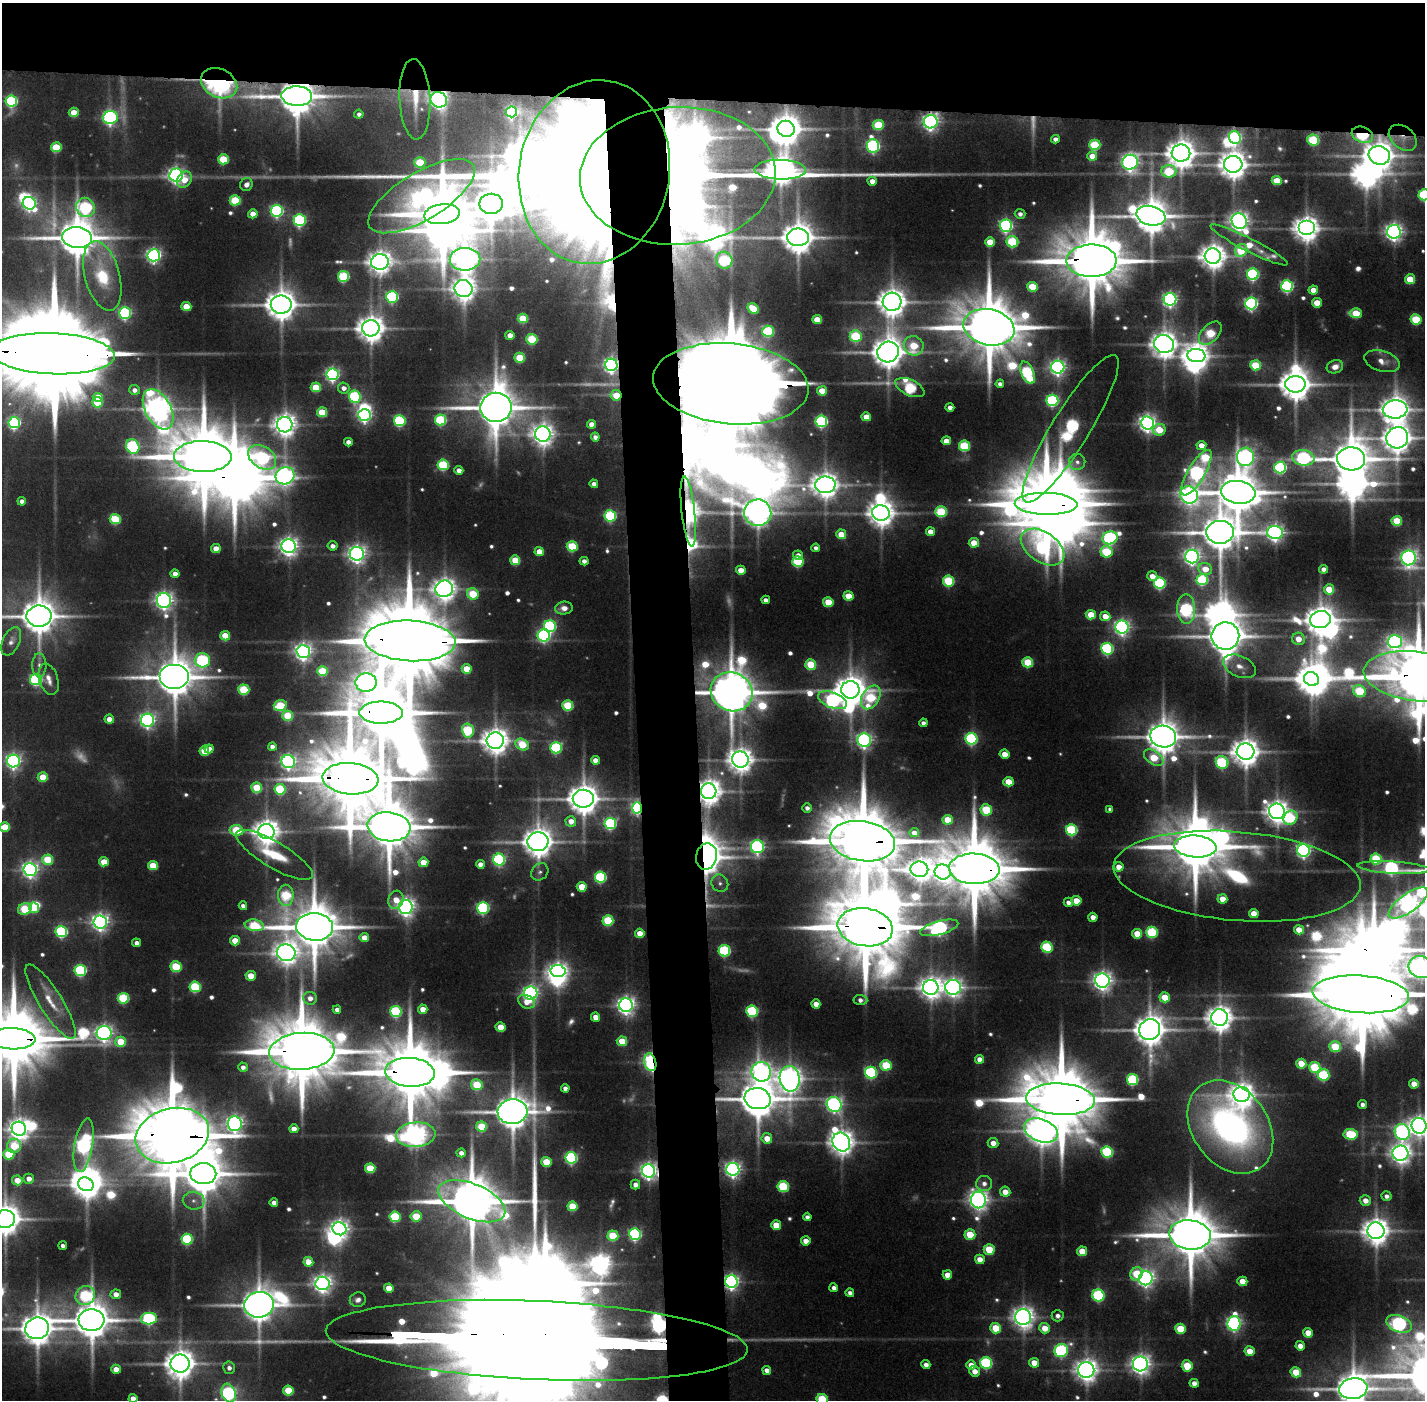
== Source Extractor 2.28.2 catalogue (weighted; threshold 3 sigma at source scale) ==
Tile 2 of 3 x 3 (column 2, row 1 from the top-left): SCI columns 1423-2845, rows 2829-4226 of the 4270 x 4257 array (HDU 1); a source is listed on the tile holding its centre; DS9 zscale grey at full resolution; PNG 1427 x 1402 px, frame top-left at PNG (2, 3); each listed source drawn as its Kron ellipse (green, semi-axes under 4 px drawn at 4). Shown black and unused: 11% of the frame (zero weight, under 3 of 5 exposures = <1% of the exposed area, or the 3 px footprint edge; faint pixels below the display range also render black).
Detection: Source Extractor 2.28.2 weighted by HDU 2 'WHT'; one run over the whole footprint, this tile lists its part. Background 0.128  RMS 0.0075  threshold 0.0337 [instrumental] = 3 sigma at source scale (4.5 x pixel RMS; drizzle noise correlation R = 1.50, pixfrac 1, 0.05/0.05 arcsec/px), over >= 5 px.
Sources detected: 653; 27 too faint to see at this stretch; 42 inside a brighter object's white glare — neither listed nor drawn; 7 inside a brighter listed object's ellipse — not listed separately; of the other 577, all 500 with FLUX_AUTO >= 3.77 (the completeness limit of this list) listed and drawn (77 fainter detections not listed), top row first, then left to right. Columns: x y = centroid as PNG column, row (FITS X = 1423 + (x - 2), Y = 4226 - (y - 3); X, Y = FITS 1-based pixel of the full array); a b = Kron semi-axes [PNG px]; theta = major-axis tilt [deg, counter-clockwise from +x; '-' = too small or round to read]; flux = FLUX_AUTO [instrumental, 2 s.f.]
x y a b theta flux
219 83 19 14 -26 420
297 96 15 9 -2 3100
415 99 40 15 -87 34
439 100 8 7 - 410
11 101 6 5 - 130
74 112 5 4 - 20
511 112 5 5 - 160
359 114 5 4 - 3.8
110 118 7 6 - 270
931 122 7 7 - 430
878 125 5 5 - 48
786 129 9 8 - 1900
1362 135 11 7 -20 130
1235 138 6 6 - 180
1403 138 15 11 -38 12
1055 139 4 4 - 5
1313 140 6 5 - 73
1095 145 5 5 - 67
873 146 7 6 - 210
56 147 5 5 - 46
1181 153 9 8 - 1600
1379 155 11 9 -17 1600
1092 156 5 4 - 14
223 159 5 5 - 51
420 162 5 5 - 37
1130 162 8 7 - 460
1233 164 9 8 - 1500
780 170 26 10 -1 1600
1169 171 7 6 - 59
594 172 92 75 80 7400
176 175 7 6 - 420
678 176 98 69 3 1900
184 180 9 6 53 13
1277 180 5 4 - 27
872 181 4 4 - 8.6
246 185 6 6 - 5.3
1424 195 6 5 - 100
421 196 60 23 31 360
235 200 5 5 - 57
29 203 7 6 - 280
491 204 11 10 - 2200
85 207 10 9 - 150
277 211 6 6 - 190
253 214 5 4 - 12
442 214 18 10 7 5400
1020 214 5 5 - 4.3
1151 216 15 9 -13 2600
300 220 6 6 - 160
1239 221 8 7 - 630
1006 226 6 6 - 220
1306 228 8 7 - 1200
1394 232 7 7 - 530
77 237 15 10 -7 3300
798 237 11 8 0 2100
990 242 5 5 - 25
1012 242 6 5 - 78
1249 245 43 6 -27 29
1241 250 7 6 - 50
154 255 6 6 - 330
1213 256 8 7 - 1200
465 259 15 11 1 1100
724 260 8 8 - 100
1092 261 25 16 0 8900
380 262 9 8 - 1000
1253 274 6 6 - 150
102 276 36 17 -75 41
344 276 5 5 - 84
1410 279 5 5 - 29
1287 286 6 6 - 170
1032 287 5 5 - 37
464 289 9 8 - 1000
1313 290 5 4 - 14
392 297 6 6 - 140
1170 299 6 6 - 310
892 302 9 9 - 1600
1251 303 6 6 - 240
1317 303 5 4 - 22
281 305 10 9 - 1800
186 307 5 4 - 28
753 309 6 5 - 30
125 313 6 5 - 170
1356 313 6 5 - 35
523 318 5 5 - 40
817 319 5 4 - 21
1416 319 5 5 - 60
989 327 26 18 -12 8400
371 328 8 8 - 1400
768 331 6 5 - 85
1210 333 14 8 46 56
510 335 4 4 - 11
856 336 6 6 - 71
532 339 5 5 - 69
1164 344 10 9 - 1200
914 346 10 9 - 41
888 352 11 10 - 2000
53 354 62 20 -2 32000
1196 356 9 6 -5 1000
520 358 5 5 - 43
1382 361 18 10 -17 9.9
611 365 6 6 - 350
1255 365 5 5 - 43
1058 367 6 6 - 370
1335 367 8 6 18 7.4
1028 373 12 6 -67 120
332 374 6 6 - 270
731 384 78 40 -5 44000
1000 384 4 4 - 4.3
1295 384 10 8 0 2000
316 387 5 5 - 38
910 387 15 8 -25 100
344 388 6 5 - 5.8
134 390 5 5 - 4.8
822 391 5 4 - 24
616 395 5 5 - 19
98 397 5 4 - 19
355 397 6 6 - 130
1052 400 6 5 - 140
98 402 5 5 - 42
496 407 15 14 - 3700
950 407 4 4 - 5.6
158 409 22 13 -62 1400
1395 409 12 9 3 1500
322 412 5 5 - 33
365 415 6 6 - 280
866 417 5 4 - 17
440 420 5 5 - 90
400 421 5 5 - 120
821 421 6 5 - 150
14 423 5 5 - 170
1147 423 6 6 - 500
592 424 4 4 - 12
285 425 7 7 - 950
1071 429 86 19 58 320
1159 430 6 6 - 27
543 434 8 7 - 800
595 437 4 4 - 4.3
1397 438 11 10 - 1600
946 441 5 4 - 13
348 442 4 4 - 7.4
1201 445 5 4 - 13
133 446 8 6 -61 170
964 446 5 5 - 73
203 457 28 15 -1 9400
262 457 15 10 -35 160
1245 457 9 8 - 410
1303 458 11 8 -11 180
1351 459 14 11 -2 3500
1077 462 8 8 - 4.4
443 465 5 5 - 87
1280 467 6 6 - 140
459 470 4 4 - 7.5
1196 473 26 8 60 370
285 476 9 8 - 510
594 484 4 4 - 6.6
825 485 10 8 2 1300
1238 492 17 11 -8 4100
1189 495 9 8 - 480
22 501 4 4 - 5.3
1046 504 31 11 -1 9900
688 511 35 6 -84 1000
941 512 6 5 - 71
758 513 13 13 - 1400
881 513 9 8 - 1300
610 516 6 6 - 100
115 519 5 5 - 55
1397 521 5 5 - 41
930 532 4 4 - 12
1220 532 14 11 4 2800
1275 533 8 6 -2 460
841 534 5 5 - 22
1110 538 8 6 18 210
974 543 5 5 - 22
289 546 7 7 - 610
332 546 5 4 - 5.2
572 546 5 5 - 66
1043 547 24 15 -34 210
816 548 4 4 - 4
216 549 5 4 - 16
539 552 4 4 - 17
1106 552 6 6 - 64
357 554 7 7 - 550
798 555 5 4 - 5.6
1192 557 7 7 - 420
1409 558 7 7 - 440
515 560 5 5 - 34
584 561 4 4 - 5.8
798 561 5 5 - 78
1205 569 7 6 - 15
1324 569 4 4 - 7.5
741 570 4 4 - 16
175 574 4 4 - 8.2
1152 576 5 4 - 11
1202 580 6 5 - 88
949 581 5 5 - 78
1160 583 6 5 - 130
444 589 9 8 - 970
1329 589 5 5 - 26
473 594 6 5 - 47
848 596 5 4 - 23
766 600 4 4 - 5.3
164 601 7 7 - 530
828 602 5 5 - 32
564 608 9 6 6 8.5
1186 609 15 9 -89 150
1091 615 5 4 - 28
39 616 12 10 3 2600
1105 616 5 5 - 14
1320 620 10 8 12 1700
550 626 6 5 - 130
1122 627 6 6 - 390
225 636 5 4 - 30
544 636 6 6 - 180
1225 636 14 13 - 2500
1298 639 6 6 - 14
11 641 15 8 66 5.5
410 641 45 20 -3 20000
1395 641 7 6 - 250
1107 649 6 6 - 140
303 652 6 6 - 490
202 660 7 7 - 150
1028 662 5 5 - 49
811 664 5 5 - 38
39 665 12 7 -88 4.6
1240 666 17 10 -25 11
467 669 5 4 - 25
322 671 5 5 - 50
174 677 15 12 0 3300
1418 677 55 25 -7 9300
36 679 6 5 - 130
49 679 16 9 -73 8.1
1311 679 8 6 -29 1600
366 683 10 9 - 450
244 690 5 5 - 67
850 690 9 8 - 1800
1360 691 7 5 -35 67
732 692 21 19 -25 4300
871 697 13 8 59 72
832 700 15 7 -21 280
280 705 6 5 - 58
568 705 5 5 - 63
381 713 22 11 0 7800
288 716 5 5 - 47
109 719 5 4 - 9.6
147 720 6 6 - 340
923 723 4 4 - 4
468 730 7 6 - 90
1163 736 13 11 -11 2200
971 739 6 5 - 160
864 740 7 6 - 310
495 741 8 8 - 1300
522 744 7 5 -32 38
272 747 4 4 - 5.9
556 748 6 5 - 120
209 749 4 4 - 15
204 751 5 5 - 25
1246 752 9 8 - 1500
1005 754 5 4 - 13
1154 758 11 6 -33 38
595 760 4 4 - 7.9
740 760 8 8 - 1200
13 761 6 6 - 330
288 762 7 6 - 340
1222 762 6 6 - 120
43 777 5 4 - 29
350 779 28 15 -4 11000
1008 782 5 4 - 24
257 788 5 5 - 42
280 789 5 5 - 75
709 791 8 7 - 1200
583 799 10 9 - 1800
637 808 6 5 - 190
807 808 5 4 - 4.4
1110 809 4 4 - 3.8
986 810 6 5 - 62
1277 811 8 7 - 1000
1290 818 7 6 - 77
948 820 5 5 - 27
571 821 5 5 - 11
610 823 6 5 - 140
5 827 5 4 - 29
389 827 21 14 -7 6200
236 830 7 5 -8 49
1072 830 5 5 - 110
266 832 8 7 - 1200
914 833 5 4 - 7.6
862 841 33 20 -8 12000
538 842 10 9 - 1700
757 847 6 6 - 240
1195 847 21 11 -4 6500
1304 850 6 6 - 290
274 855 44 13 -31 37
706 856 13 10 77 2100
1376 859 5 5 - 72
48 860 5 5 - 46
499 860 6 6 - 160
104 862 5 4 - 22
423 862 5 5 - 23
480 864 4 4 - 8
153 866 5 4 - 32
1119 867 5 5 - 10
1393 868 36 6 -4 220
30 869 6 6 - 430
919 869 9 8 - 970
974 869 25 15 -3 9900
540 872 9 7 46 3.8
943 872 8 7 - 370
1237 876 124 44 -5 170
600 877 5 5 - 110
720 883 9 8 - 3.9
582 887 5 4 - 27
286 895 10 8 -88 61
1222 899 5 4 - 15
396 900 9 7 71 14
1076 901 5 4 - 20
1068 902 5 4 - 5.3
1408 903 23 9 36 830
243 906 4 4 - 4.4
406 907 7 7 - 560
34 908 5 5 - 38
483 908 6 5 - 170
25 909 7 5 26 57
1254 914 5 4 - 20
1093 917 4 4 - 8.5
608 920 5 5 - 67
100 922 7 6 - 490
254 925 9 5 -9 62
315 927 18 13 -4 5500
865 927 28 19 -9 11000
939 928 19 6 15 280
1299 930 5 4 - 19
61 932 6 5 - 130
1152 932 5 5 - 90
640 933 4 4 - 17
1137 934 5 4 - 23
364 938 5 4 - 14
235 941 5 4 - 20
136 943 4 4 - 5.4
1047 947 6 5 - 83
724 951 6 5 - 110
286 953 9 8 - 930
176 967 5 5 - 55
1421 967 12 11 - 700
80 970 6 5 - 120
558 971 7 6 - 510
251 976 5 5 - 18
1102 980 7 7 - 660
195 987 5 5 - 80
931 987 8 7 - 870
953 987 8 7 - 570
531 993 6 6 - 350
1361 994 48 18 -4 22000
1165 997 5 5 - 23
123 998 5 5 - 77
310 998 7 6 - 7.1
860 1000 7 5 -5 4.9
51 1002 43 11 -58 25
526 1002 9 6 -27 11
816 1004 4 4 - 11
626 1005 7 7 - 540
423 1009 5 4 - 12
337 1010 4 4 - 4.9
752 1011 6 5 - 110
396 1012 6 5 - 100
595 1017 4 4 - 13
1219 1018 8 8 - 1300
500 1027 5 4 - 22
1150 1030 10 10 - 2000
104 1033 7 7 - 440
13 1039 23 10 -2 9300
622 1041 5 5 - 24
121 1042 5 5 - 34
1335 1047 6 5 - 42
302 1051 32 18 3 11000
980 1059 4 4 - 9.9
650 1062 9 6 -77 260
1301 1064 5 5 - 28
886 1065 5 5 - 49
243 1067 5 4 - 4.9
1315 1067 5 5 - 65
410 1072 25 14 -4 9500
761 1072 10 9 - 550
871 1073 6 6 - 130
1323 1075 6 5 - 100
790 1079 13 10 -81 1100
1132 1080 5 5 - 95
1414 1084 5 4 - 13
477 1085 5 5 - 46
565 1088 4 4 - 5.3
1242 1094 8 7 - 1100
758 1099 13 10 -10 3300
1060 1099 34 15 -3 11000
834 1104 8 7 - 340
1362 1104 4 4 - 4.5
513 1112 15 12 4 2700
235 1124 7 7 - 470
1419 1126 8 7 - 740
481 1127 5 5 - 48
1230 1127 51 37 -53 390
19 1129 7 7 - 810
294 1129 4 4 - 11
1041 1130 18 11 -20 1600
1402 1132 8 7 - 280
1351 1134 7 5 -5 69
416 1135 20 12 5 760
172 1136 37 27 15 14000
767 1138 5 5 - 14
841 1142 10 8 -56 1200
993 1143 5 5 - 8.5
84 1145 27 9 80 330
14 1146 7 7 - 44
1107 1152 6 5 - 110
461 1153 4 4 - 5.6
1401 1153 8 7 - 760
9 1154 5 5 - 46
571 1158 6 5 - 170
546 1162 5 5 - 33
370 1168 5 5 - 44
733 1169 6 6 - 390
649 1171 7 6 - 450
203 1174 13 10 0 3500
29 1179 5 5 - 7.8
17 1180 5 5 - 16
86 1184 8 6 -29 1300
984 1184 8 7 - 5.5
635 1185 5 4 - 6.2
783 1186 5 5 - 76
1005 1192 5 5 - 11
1386 1196 5 5 - 4.2
978 1200 8 7 - 700
1365 1200 5 5 - 8.5
194 1201 11 9 -10 6.1
472 1201 35 17 -23 6600
274 1203 4 4 - 6.7
572 1206 5 5 - 39
416 1216 5 5 - 35
395 1217 5 5 - 80
807 1217 4 4 - 4.4
5 1219 10 9 - 1900
776 1225 5 4 - 24
339 1229 7 6 - 570
1376 1231 8 8 - 1300
635 1234 6 6 - 180
970 1235 5 5 - 34
1190 1235 21 14 -6 6600
613 1236 5 5 - 54
187 1239 6 5 - 95
806 1241 5 4 - 11
63 1246 4 4 - 3.9
989 1249 5 5 - 38
1082 1251 5 5 - 22
980 1259 5 4 - 13
308 1262 5 4 - 17
1137 1274 7 6 - 31
947 1275 5 4 - 13
1146 1278 7 7 - 470
1242 1281 5 4 - 18
731 1282 6 6 - 350
322 1283 7 7 - 570
389 1288 5 4 - 15
834 1288 4 4 - 4.5
850 1293 4 4 - 4.5
116 1294 5 5 - 8.9
1098 1295 6 6 - 120
85 1296 10 9 - 110
358 1300 8 7 - 4.6
259 1305 15 12 8 2400
1058 1316 6 6 - 4.3
1023 1317 8 8 - 800
149 1319 8 6 3 180
91 1320 13 11 3 2800
1234 1323 7 6 - 310
1399 1324 13 8 -21 310
37 1328 12 10 19 2000
996 1328 5 5 - 37
1045 1328 5 5 - 16
1180 1329 5 5 - 38
1308 1333 5 4 - 18
537 1340 211 39 -3 160000
1300 1346 4 4 - 7.6
1061 1351 7 6 - 160
1250 1351 5 5 - 16
986 1363 6 6 - 120
1034 1363 5 4 - 15
180 1364 9 9 - 1700
926 1364 4 4 - 5.9
1140 1364 7 7 - 680
971 1365 5 4 - 10
1187 1366 5 5 - 34
229 1368 6 6 - 4.6
116 1369 4 4 - 12
767 1370 4 4 - 6.9
1086 1370 8 8 - 920
975 1371 5 5 - 10
1296 1372 5 5 - 27
1194 1383 4 4 - 6.7
1353 1389 14 10 9 2500
288 1390 5 5 - 37
229 1393 9 7 -71 210
133 1399 4 4 - 10
822 1399 5 5 - 59
Overlapping masked pixels (flux is a lower limit): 41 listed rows (the first 20) at x y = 219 83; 297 96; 415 99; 439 100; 931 122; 1362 135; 1403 138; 1379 155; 594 172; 678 176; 421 196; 1092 261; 53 354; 611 365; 731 384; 616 395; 203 457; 1046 504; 688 511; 410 641
Isophote crosses this tile's border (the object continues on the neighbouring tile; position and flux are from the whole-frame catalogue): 20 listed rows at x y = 1424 195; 53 354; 1397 438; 39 616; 1418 677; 5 827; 1393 868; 1408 903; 1421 967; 1361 994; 13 1039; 1419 1126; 5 1219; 1399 1324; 37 1328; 537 1340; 1353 1389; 229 1393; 133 1399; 822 1399